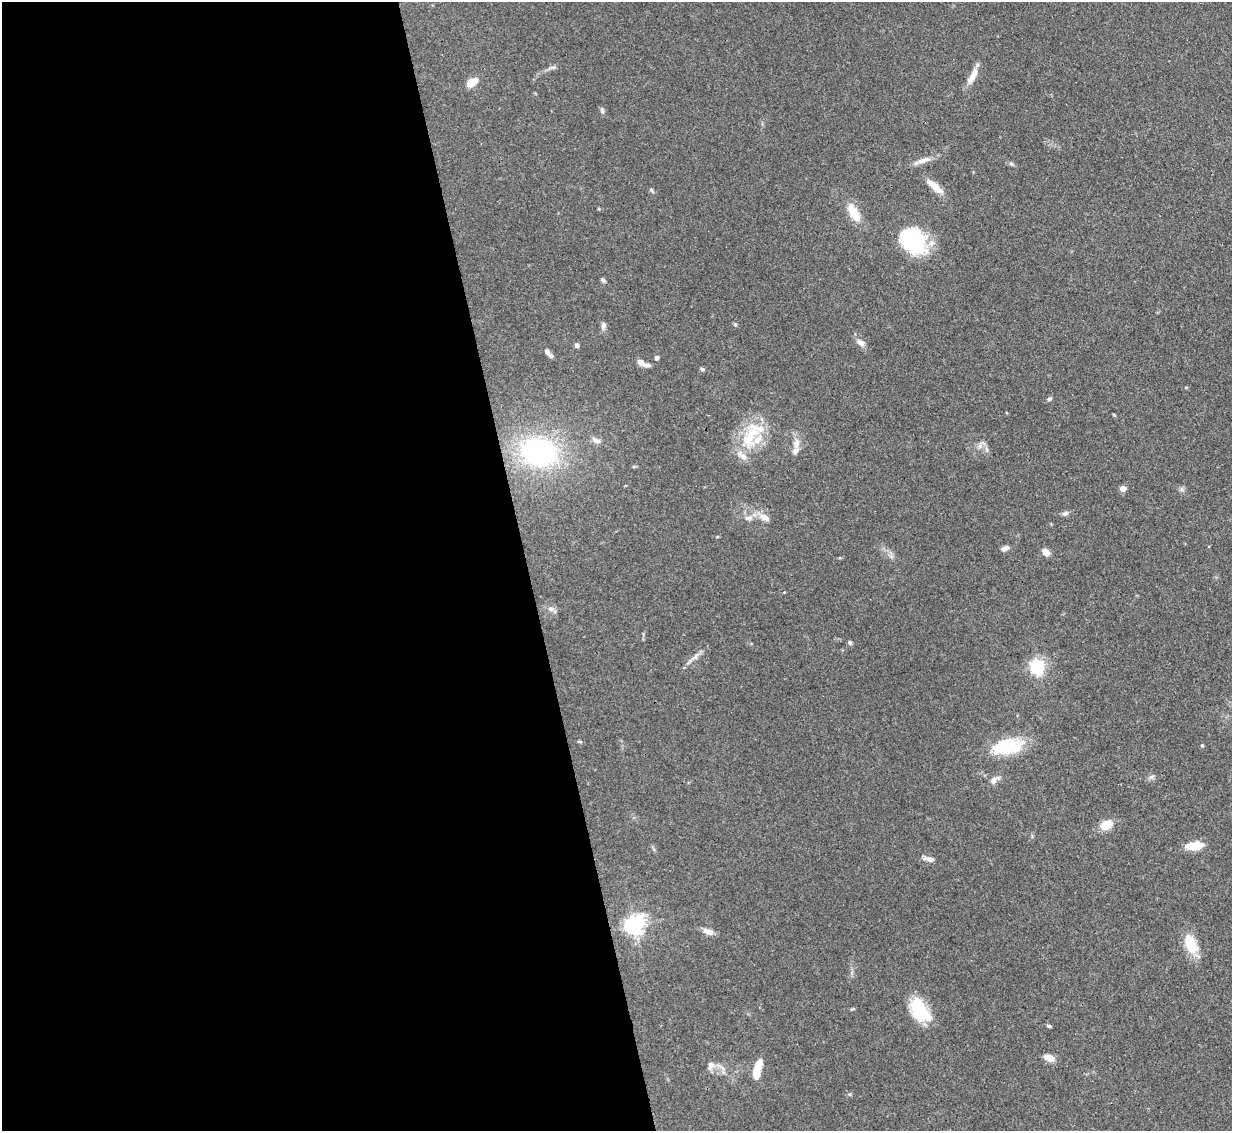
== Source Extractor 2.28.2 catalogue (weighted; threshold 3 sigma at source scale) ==
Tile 9 of 4 x 4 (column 1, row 3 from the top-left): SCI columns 84-1313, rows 1341-2469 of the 5083 x 5061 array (HDU 1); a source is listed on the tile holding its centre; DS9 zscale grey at full resolution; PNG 1234 x 1133 px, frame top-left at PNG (2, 2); no overlay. Shown black and unused: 43% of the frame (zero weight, under 3 of 4 exposures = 9% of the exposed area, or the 3 px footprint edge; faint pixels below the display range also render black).
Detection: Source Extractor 2.28.2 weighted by HDU 2 'WHT'; one run over the whole footprint, this tile lists its part. Background 0.124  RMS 0.0049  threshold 0.0222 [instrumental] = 3 sigma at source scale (4.5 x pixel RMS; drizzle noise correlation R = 1.50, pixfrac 1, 0.05/0.05 arcsec/px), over >= 5 px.
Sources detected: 59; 1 inside a brighter object's white glare — not listed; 8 inside a brighter listed object's ellipse — not listed separately; the other 50 listed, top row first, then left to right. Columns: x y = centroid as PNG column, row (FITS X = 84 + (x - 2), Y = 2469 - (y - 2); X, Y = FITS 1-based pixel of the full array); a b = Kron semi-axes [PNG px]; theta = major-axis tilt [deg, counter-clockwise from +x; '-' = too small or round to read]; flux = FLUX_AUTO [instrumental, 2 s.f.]
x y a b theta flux
553 67 7 4 -17 0.9
972 78 18 9 58 4.7
472 82 10 6 29 8.8
602 111 8 5 -66 1
923 160 20 7 17 3.8
1011 164 6 4 19 0.74
935 186 24 7 -40 6.4
651 190 5 5 - 0.72
854 213 27 11 -60 8.9
912 240 34 21 -42 42
603 280 7 4 -40 1
735 324 5 4 - 0.61
603 325 8 6 81 1.8
861 343 11 7 -40 2.7
576 345 6 5 - 1.3
547 352 9 6 -46 1.8
657 358 4 4 - 1.6
641 362 9 7 -37 2.5
702 369 5 5 - 0.84
1049 399 7 5 16 0.88
751 434 47 18 71 21
596 440 14 6 -26 2.4
797 443 18 8 85 3.9
539 452 39 30 -8 79
1123 488 4 4 - 5.6
1065 513 8 6 14 1.6
765 517 17 8 -30 3.9
748 518 13 6 5 2.7
1005 548 10 6 21 1.8
1046 552 7 6 - 4.3
551 609 9 6 -14 1.9
850 642 6 5 - 0.96
695 656 17 5 46 2.6
1037 666 6 6 - 120
1202 745 4 4 - 0.55
1007 747 38 17 10 22
1152 777 8 3 19 0.98
994 780 13 7 38 2.9
1106 825 13 9 29 8.4
1193 846 15 10 3 7.2
929 859 13 6 -13 2.5
634 925 7 6 - 250
708 931 13 7 -20 3.6
1191 945 25 15 -69 11
852 1009 6 3 16 0.59
919 1010 25 15 -59 25
1049 1026 6 4 -11 0.78
1049 1058 12 7 -16 4.5
711 1065 11 9 68 2.9
757 1069 21 7 75 10
Overlapping masked pixels (flux is a lower limit): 1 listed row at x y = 935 186